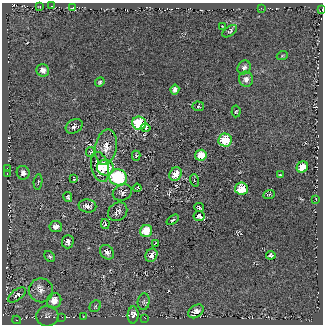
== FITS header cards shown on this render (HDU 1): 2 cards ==
NAXIS1  =                  321
NAXIS2  =                  322

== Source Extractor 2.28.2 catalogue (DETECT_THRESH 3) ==
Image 321 x 322 px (HDU 1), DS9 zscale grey, 1 PNG px = 1 image px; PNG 325 x 326 px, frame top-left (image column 1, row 322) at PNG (2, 3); each listed source drawn as its Kron ellipse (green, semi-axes under 4 px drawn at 4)
Background 5.38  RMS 31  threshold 94.2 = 3 sigma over >= 5 px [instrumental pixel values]
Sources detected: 67; all 67 listed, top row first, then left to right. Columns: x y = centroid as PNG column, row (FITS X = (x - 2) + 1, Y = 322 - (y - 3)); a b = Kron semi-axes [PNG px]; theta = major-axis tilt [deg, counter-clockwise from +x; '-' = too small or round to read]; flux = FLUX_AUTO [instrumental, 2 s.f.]
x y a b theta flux
51 6 3 2 - 3400
40 7 4 2 - 1800
72 8 4 3 - 11000
261 8 2 2 - 6600
322 9 3 2 - 2600
223 27 3 2 - 1500
230 31 8 4 35 4500
282 56 5 3 - 2300
244 67 7 6 - 6100
43 70 6 6 - 9900
246 79 7 7 - 11000
100 82 5 4 - 3200
175 90 5 4 - 8700
198 106 6 5 - 2900
236 111 6 4 85 2700
139 123 7 7 - 150000
74 126 9 6 30 8600
146 128 5 3 - 4600
225 140 7 6 - 64000
106 147 18 11 79 24000
90 152 5 3 - 2700
201 155 6 5 - 34000
136 156 5 4 - 2400
100 167 15 8 -75 44000
302 167 6 5 - 36000
7 168 3 2 - 2200
105 168 8 7 - 43000
7 173 3 2 - 6000
23 173 7 6 - 8900
176 174 7 6 - 28000
280 175 4 3 - 2800
118 177 9 8 - 150000
74 179 3 3 - 3000
194 180 6 4 -72 3200
38 182 7 3 83 3800
137 188 4 2 - 2500
241 189 6 6 - 64000
122 192 10 7 25 9400
269 194 6 3 23 2200
68 197 5 4 - 3300
316 200 3 2 - 3500
87 206 9 6 -10 13000
199 207 5 3 - 4100
118 212 10 8 43 9800
199 216 6 5 - 9000
173 220 7 4 35 3600
105 224 5 3 - 4800
56 226 6 5 - 13000
146 231 6 6 - 43000
68 242 7 6 - 9800
155 243 3 2 - 1000
107 252 8 6 -46 10000
151 255 7 5 61 13000
271 255 5 4 - 6500
50 256 6 4 -43 4200
41 290 12 12 - 17000
17 295 10 5 38 9400
54 301 8 7 - 21000
144 302 8 6 83 5200
95 306 6 5 - 3600
196 311 8 6 36 14000
133 315 8 5 88 14000
47 316 11 10 - 12000
62 317 2 2 - 1200
84 317 4 2 - 1300
145 318 3 2 - 3300
17 320 4 3 - 3300
At the frame edge (FLAGS 8, measured only in part): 1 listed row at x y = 322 9